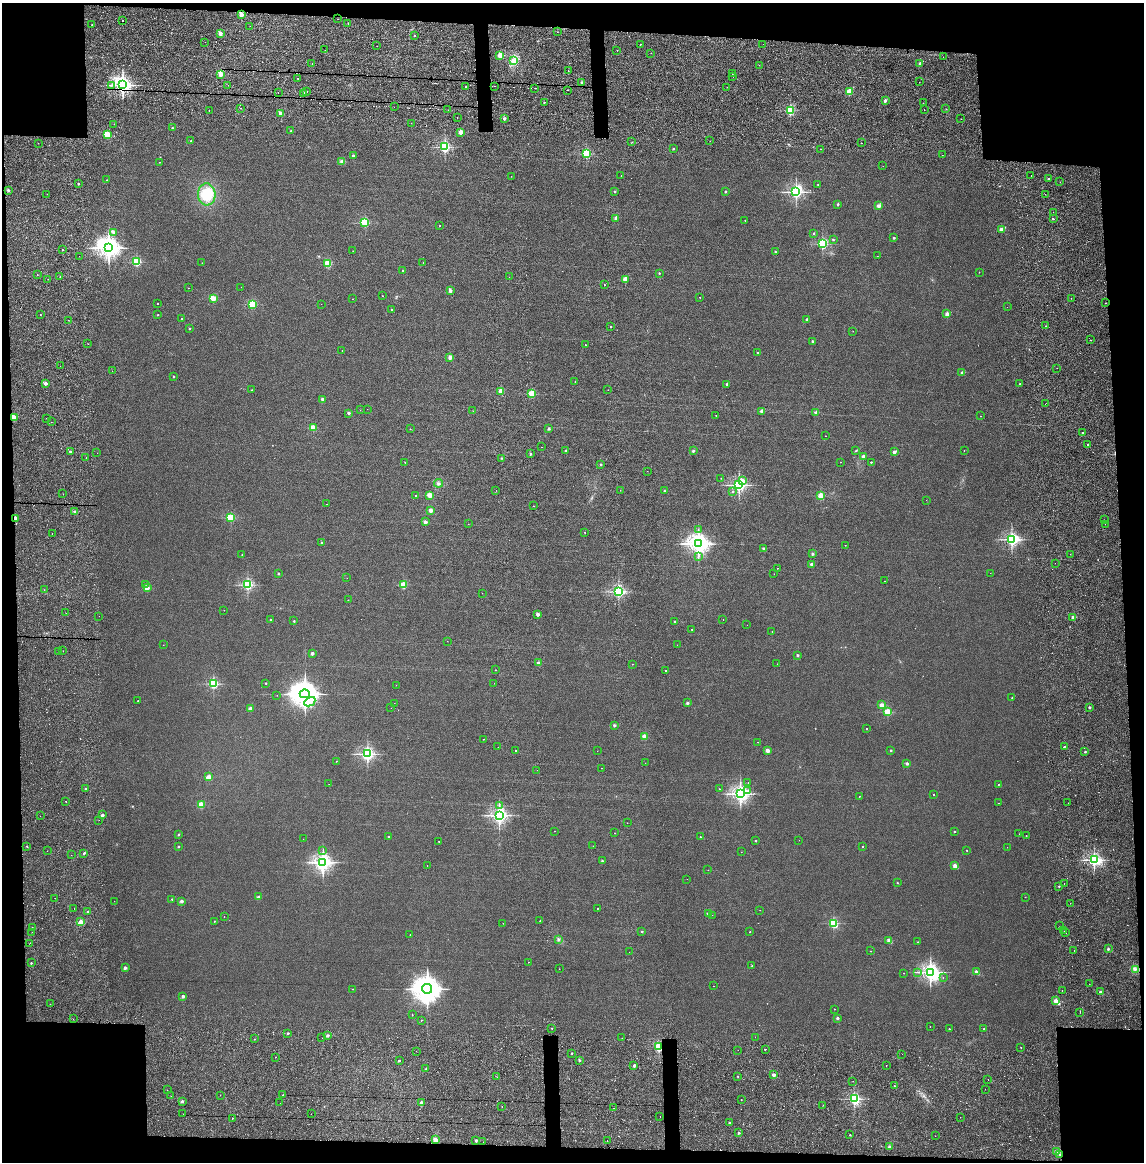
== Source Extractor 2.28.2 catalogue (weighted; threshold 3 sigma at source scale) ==
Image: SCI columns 138-4703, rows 97-4735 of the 4856 x 4834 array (HDU 1 of 3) = the unmasked area's bounding box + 8 px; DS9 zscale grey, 4 x 4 block average (1 PNG px = mean of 4 x 4 image px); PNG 1146 x 1164 px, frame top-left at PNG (2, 3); each listed source drawn as its Kron ellipse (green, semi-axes under 4 px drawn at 4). Shown black and unused: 12% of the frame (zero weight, under 4 of 8 exposures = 14% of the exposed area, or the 3 px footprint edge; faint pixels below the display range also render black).
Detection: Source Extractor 2.28.2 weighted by HDU 2 'WHT'. Background 0.00199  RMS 0.0021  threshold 0.00844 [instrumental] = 3 sigma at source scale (4.09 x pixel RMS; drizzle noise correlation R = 1.36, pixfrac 0.8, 0.05/0.05 arcsec/px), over >= 5 px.
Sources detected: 515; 18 too faint to see at this stretch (4 x 4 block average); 1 inside a brighter object's white glare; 8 cosmic-ray / hot-pixel residue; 1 long thin detection or spike segment (spike, bleed or trail) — neither listed nor drawn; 3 coinciding with a brighter row at this scale — not listed separately; the other 484 listed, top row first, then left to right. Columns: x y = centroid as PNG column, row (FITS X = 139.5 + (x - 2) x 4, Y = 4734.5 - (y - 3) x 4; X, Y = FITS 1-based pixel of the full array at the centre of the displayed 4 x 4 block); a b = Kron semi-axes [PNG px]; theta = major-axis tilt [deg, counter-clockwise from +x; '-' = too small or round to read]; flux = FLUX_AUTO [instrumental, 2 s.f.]
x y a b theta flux
241 15 2 2 - 24
338 19 2 2 - 0.18
123 20 2 2 - 0.59
92 24 2 2 - 0.85
348 24 2 2 - 0.42
250 26 2 2 - 0.64
557 32 2 2 - 0.27
220 33 2 2 - 14
414 35 2 2 - 0.61
205 42 2 2 - 0.33
640 44 2 2 - 0.99
763 44 2 2 - 0.18
377 46 2 2 - 0.19
325 50 2 2 - 0.18
617 50 2 2 - 0.84
651 53 2 2 - 0.43
500 56 2 2 - 32
943 57 2 2 - 0.21
514 61 3 3 - 4
312 63 2 2 - 0.31
920 64 2 2 - 12
759 65 2 2 - 0.19
568 71 2 2 - 0.32
221 74 2 2 - 34
732 74 2 2 - 0.47
733 76 2 2 - 0.94
298 78 2 2 - 0.39
919 82 2 2 - 0.19
582 83 2 2 - 6.1
111 85 3 2 - 1
122 85 3 2 - 550
228 85 2 2 - 0.23
495 86 2 2 - 0.26
466 87 2 2 - 2.3
727 87 2 2 - 0.23
535 88 2 2 - 0.38
568 90 2 2 - 0.2
306 91 2 2 - 0.86
278 92 2 2 - 0.34
849 92 2 2 - 50
304 93 2 2 - 4.3
885 100 2 2 - 9.6
544 102 2 2 - 2
923 103 2 2 - 0.21
394 107 2 2 - 0.2
241 108 2 2 - 0.47
946 109 2 2 - 0.97
209 110 2 2 - 0.43
448 110 2 2 - 0.18
790 110 2 2 - 120
924 110 2 2 - 0.33
281 113 2 2 - 15
457 118 2 2 - 0.22
504 118 2 2 - 8
961 119 2 2 - 0.21
411 123 2 2 - 0.16
114 124 2 2 - 0.37
172 128 2 2 - 1.7
291 131 2 2 - 1
461 132 2 2 - 17
107 135 2 2 - 59
191 140 2 2 - 0.57
710 141 2 2 - 0.2
632 142 2 2 - 0.35
38 143 2 2 - 0.26
862 143 2 2 - 0.26
445 147 2 2 - 170
673 149 2 2 - 2.5
821 149 2 2 - 0.42
586 154 2 2 - 92
942 155 2 2 - 0.27
353 156 2 2 - 5.4
342 161 4 3 - 2.5
160 162 2 2 - 0.24
883 166 2 2 - 0.19
621 175 2 2 - 0.53
1031 175 2 2 - 0.56
511 176 2 2 - 0.19
1048 179 2 2 - 4.4
106 180 2 2 - 0.89
1060 182 2 2 - 0.22
78 184 2 2 - 2.3
818 185 2 2 - 2
8 190 2 2 - 5.8
615 191 2 2 - 3.6
725 191 2 2 - 3.4
796 192 3 2 - 330
47 194 2 2 - 0.15
207 194 11 8 -85 26
1045 194 2 2 - 0.21
838 204 2 2 - 4.1
878 206 2 2 - 16
1053 212 2 2 - 0.36
616 218 2 2 - 15
1053 219 2 2 - 1.4
745 220 2 2 - 0.61
365 222 2 2 - 89
440 226 2 2 - 0.95
1001 229 2 2 - 19
114 233 2 2 - 9.7
814 233 2 2 - 2.5
894 238 2 2 - 4.7
833 239 2 2 - 2
822 244 2 2 - 160
109 248 4 3 - 1100
62 250 2 2 - 0.74
353 251 2 2 - 0.21
775 252 2 2 - 2.2
79 256 2 2 - 0.21
877 256 2 2 - 0.23
136 262 2 2 - 99
423 262 2 2 - 0.34
202 263 2 2 - 0.57
328 264 2 2 - 50
403 270 2 2 - 1.1
979 272 2 2 - 0.32
659 273 2 2 - 2.4
37 275 2 2 - 0.36
60 276 2 2 - 1.5
509 277 2 2 - 0.17
48 279 2 2 - 0.21
625 280 2 2 - 26
605 285 2 2 - 0.5
241 287 2 2 - 0.14
189 288 2 2 - 0.26
450 291 2 2 - 11
382 296 2 2 - 0.31
700 297 2 2 - 0.86
213 298 2 2 - 46
1071 298 2 2 - 0.33
352 299 2 2 - 0.21
157 303 2 2 - 0.38
1106 303 2 2 - 0.89
252 304 2 2 - 87
321 304 2 2 - 0.24
1007 307 2 2 - 0.14
392 310 2 2 - 1.6
947 314 2 2 - 19
40 315 2 2 - 0.7
157 315 2 2 - 0.63
181 318 2 2 - 1.1
807 319 2 2 - 5.3
69 320 2 2 - 0.24
1046 326 2 2 - 0.76
610 327 2 2 - 1.6
189 328 2 2 - 2.6
853 331 2 2 - 0.19
1090 340 2 2 - 0.27
813 341 2 2 - 4.4
88 343 2 2 - 0.26
585 345 2 2 - 0.9
342 351 2 2 - 0.33
758 353 2 2 - 2.1
450 357 2 2 - 16
60 366 2 2 - 0.25
1057 368 2 2 - 0.19
112 371 2 2 - 0.17
962 373 2 2 - 8.9
174 377 2 2 - 1.6
575 382 2 2 - 0.33
45 383 2 2 - 8.8
727 384 2 2 - 6.6
1020 384 2 2 - 3.4
252 390 2 2 - 1.2
608 390 2 2 - 0.4
501 391 2 2 - 30
532 394 2 2 - 51
323 400 2 2 - 12
1046 404 2 2 - 0.44
367 409 2 2 - 0.15
360 410 2 2 - 0.23
473 411 2 2 - 0.7
762 411 2 2 - 11
348 413 2 2 - 5.4
816 413 2 2 - 12
716 415 2 2 - 0.35
981 416 2 2 - 0.46
14 417 2 2 - 32
46 418 2 2 - 0.27
51 422 2 2 - 0.43
313 428 2 2 - 37
410 429 2 2 - 0.51
549 429 2 2 - 5.5
1083 433 2 2 - 2.3
825 436 2 2 - 0.28
1087 444 2 2 - 2.3
542 447 2 2 - 0.23
566 450 2 2 - 2.2
856 450 2 2 - 0.83
964 450 2 2 - 0.76
70 451 2 2 - 2.9
693 451 2 2 - 6.4
894 452 2 2 - 12
97 453 2 2 - 0.21
530 454 2 2 - 3.1
863 456 2 2 - 9.7
86 457 2 2 - 0.32
502 458 2 2 - 0.74
405 462 2 2 - 0.55
840 462 2 2 - 0.29
871 462 2 2 - 2.2
601 464 2 2 - 3.5
647 471 2 2 - 0.14
721 478 2 2 - 0.34
742 481 2 2 - 7.5
438 483 4 2 - 1.6
739 485 2 2 - 340
496 490 2 2 - 0.22
620 490 2 2 - 0.33
664 491 2 2 - 2.7
733 491 2 2 - 1
63 494 2 2 - 0.21
416 495 2 2 - 0.55
429 495 2 2 - 30
821 496 2 2 - 49
926 500 2 2 - 0.21
327 504 2 2 - 0.4
533 506 2 2 - 0.75
431 510 2 2 - 17
75 512 2 2 - 5.1
231 517 2 2 - 83
15 518 2 2 - 21
1104 520 2 2 - 0.39
425 522 2 2 - 14
468 524 2 2 - 0.16
1105 524 2 2 - 0.26
698 530 3 2 - 0.63
585 532 2 2 - 0.51
52 533 2 2 - 0.32
1012 539 3 2 - 320
322 542 2 2 - 1.8
698 544 3 3 - 950
845 545 2 2 - 0.28
763 548 2 2 - 5.6
812 554 2 2 - 5.1
1070 554 2 2 - 0.29
242 555 2 2 - 0.81
698 556 4 2 - 1.1
1055 563 2 2 - 0.25
811 564 2 2 - 7.1
777 568 2 2 - 0.57
990 573 2 2 - 0.19
279 574 2 2 - 2.9
774 574 2 2 - 0.17
347 578 2 2 - 0.2
885 581 2 2 - 0.4
146 584 2 2 - 0.93
247 585 2 2 - 180
403 585 2 2 - 50
147 588 2 2 - 20
44 590 2 2 - 0.24
618 591 2 2 - 230
482 593 2 2 - 0.13
348 600 2 2 - 0.37
224 610 2 2 - 0.26
66 613 2 2 - 0.25
538 614 2 2 - 12
99 616 2 2 - 0.22
1073 617 2 2 - 11
723 619 2 2 - 0.3
271 620 2 2 - 1.2
294 621 2 2 - 2.4
675 621 2 2 - 3.9
747 625 2 2 - 0.12
692 629 2 2 - 0.9
772 631 2 2 - 0.6
447 641 2 2 - 0.21
163 645 2 2 - 0.22
677 645 2 2 - 0.14
63 651 2 2 - 0.2
58 652 2 2 - 0.23
312 653 2 2 - 8.5
797 655 2 2 - 4.4
538 663 2 2 - 12
632 664 2 2 - 0.83
777 664 2 2 - 0.2
495 670 2 2 - 0.6
665 670 2 2 - 0.95
266 683 2 2 - 2.2
494 683 2 2 - 0.17
213 684 2 2 - 140
396 685 2 2 - 0.14
305 694 5 4 - 2100
277 695 2 2 - 0.26
1012 698 2 2 - 0.43
138 701 2 2 - 0.37
310 702 6 4 28 5.6
394 703 2 2 - 0.2
687 703 2 2 - 5.5
881 705 2 2 - 23
1089 707 2 2 - 5.3
250 708 2 2 - 13
391 708 2 2 - 0.21
887 712 2 2 - 62
614 725 2 2 - 5.3
866 729 2 2 - 1.3
644 737 2 2 - 30
483 739 2 2 - 0.69
758 742 2 2 - 0.41
498 747 2 2 - 0.25
1064 747 2 2 - 1.8
515 750 2 2 - 1.3
767 750 2 2 - 16
891 750 2 2 - 2.8
597 751 2 2 - 0.24
1085 752 2 2 - 2.6
367 754 2 2 - 320
336 761 2 2 - 0.6
645 763 2 2 - 0.35
907 763 2 2 - 7.5
602 768 2 2 - 0.23
537 770 2 2 - 0.24
209 777 2 2 - 22
748 783 2 2 - 0.48
329 784 2 2 - 0.17
998 784 2 2 - 0.51
86 789 2 2 - 1.6
719 789 2 2 - 0.69
748 791 2 2 - 2.2
740 794 3 2 - 550
934 795 2 2 - 0.7
859 796 2 2 - 0.92
66 801 2 2 - 0.76
999 803 2 2 - 0.56
1068 803 2 2 - 0.23
201 805 2 2 - 50
499 805 2 2 - 0.52
102 815 2 2 - 8.5
499 815 3 2 - 480
40 816 2 2 - 0.13
99 820 2 2 - 0.21
627 823 2 2 - 0.25
554 831 2 2 - 0.55
954 832 2 2 - 1.8
614 833 2 2 - 0.54
178 834 2 2 - 2.6
1019 834 2 2 - 0.14
1026 835 2 2 - 0.74
388 836 2 2 - 0.68
700 837 2 2 - 1.4
303 839 2 2 - 0.16
755 840 2 2 - 1.5
799 840 2 2 - 0.19
439 841 2 2 - 0.4
27 846 2 2 - 0.91
178 846 2 2 - 3.3
593 846 2 2 - 0.17
863 847 2 2 - 0.98
1007 847 2 2 - 0.21
967 850 2 2 - 1.6
47 851 2 2 - 0.16
323 851 2 2 - 0.38
741 852 2 2 - 0.34
83 854 2 2 - 1.9
71 855 2 2 - 0.27
1094 860 3 2 - 270
602 861 2 2 - 2.7
323 862 3 3 - 580
427 865 2 2 - 0.26
955 866 2 2 - 19
708 870 2 2 - 0.21
687 879 2 2 - 0.17
897 883 2 2 - 1.8
1064 883 2 2 - 0.19
1059 886 2 2 - 2.4
258 897 2 2 - 7.8
1025 897 2 2 - 0.53
55 898 2 2 - 0.45
172 899 2 2 - 2.1
114 901 2 2 - 0.18
182 901 2 2 - 9.8
1070 903 2 2 - 0.21
597 908 2 2 - 0.53
74 909 2 2 - 0.26
760 910 2 2 - 0.33
88 912 2 2 - 3.4
708 914 2 2 - 9.2
712 915 2 2 - 0.14
224 916 2 2 - 0.35
214 921 2 2 - 1.3
540 921 2 2 - 1.1
81 922 2 2 - 34
503 923 2 2 - 0.51
833 923 2 2 - 120
1060 926 2 2 - 0.24
32 928 2 2 - 1.8
642 931 2 2 - 2.5
1064 931 2 2 - 0.29
32 932 2 2 - 0.2
750 932 2 2 - 1.2
1066 932 2 2 - 0.45
410 934 2 2 - 0.77
558 939 3 3 - 1.3
889 940 2 2 - 20
918 942 2 2 - 1.1
30 943 2 2 - 0.27
1108 949 2 2 - 5
871 951 2 2 - 0.61
1074 951 2 2 - 0.57
629 952 2 2 - 0.19
528 962 2 2 - 0.72
31 963 2 2 - 2.8
752 966 3 2 - 0.84
125 968 2 2 - 10
559 969 2 2 - 0.41
1135 969 3 2 - 1.6
917 972 3 2 - 0.8
930 972 3 3 - 630
976 972 2 2 - 15
904 973 2 2 - 0.48
943 978 2 2 - 0.25
1089 984 2 2 - 0.47
713 986 2 2 - 0.39
353 989 2 2 - 0.64
427 989 5 4 - 2200
1062 990 2 2 - 0.23
1100 992 2 2 - 5.6
183 996 2 2 - 9.3
1056 1001 2 2 - 34
50 1004 2 2 - 0.38
834 1009 2 2 - 0.63
1080 1013 2 2 - 0.32
412 1015 2 2 - 0.42
837 1018 2 2 - 7.3
73 1019 2 2 - 0.37
421 1020 2 2 - 1.2
930 1026 2 2 - 0.5
552 1028 2 2 - 0.59
949 1029 2 2 - 1.5
984 1029 2 2 - 2.9
287 1033 2 2 - 2.6
327 1035 2 2 - 7.1
755 1037 2 2 - 0.31
322 1038 2 2 - 0.24
622 1038 2 2 - 0.37
255 1039 2 2 - 0.36
659 1047 2 2 - 120
1021 1047 2 2 - 0.79
765 1049 2 2 - 0.93
738 1050 2 2 - 0.25
416 1051 2 2 - 0.24
572 1053 2 2 - 1.8
902 1054 2 2 - 0.26
275 1057 2 2 - 0.32
579 1060 2 2 - 4.3
399 1061 2 2 - 2.8
634 1065 2 2 - 7.6
886 1065 2 2 - 0.41
426 1069 2 2 - 2.8
773 1075 2 2 - 10
738 1076 2 2 - 1.3
497 1077 2 2 - 0.44
988 1080 2 2 - 0.44
853 1081 2 2 - 0.23
894 1086 2 2 - 1.2
985 1089 2 2 - 0.32
167 1090 2 2 - 0.15
220 1095 2 2 - 0.18
283 1095 2 2 - 1.3
171 1096 2 2 - 0.23
854 1099 2 2 - 230
741 1100 2 2 - 0.44
182 1101 2 2 - 7.9
280 1103 2 2 - 0.23
422 1103 2 2 - 12
823 1105 2 2 - 0.22
502 1107 2 2 - 0.54
613 1108 2 2 - 0.25
183 1114 2 2 - 0.31
311 1114 2 2 - 0.3
660 1116 2 2 - 0.43
960 1117 2 2 - 0.18
233 1118 2 2 - 0.41
729 1122 2 2 - 2.3
739 1133 2 2 - 3.8
850 1135 2 2 - 1.9
935 1136 2 2 - 0.21
435 1140 4 3 - 3.1
476 1140 2 2 - 4.8
607 1140 2 2 - 0.23
483 1142 2 2 - 0.24
889 1147 2 2 - 1.2
1057 1152 2 2 - 44
1060 1154 3 3 - 1.6
Overlapping masked pixels (flux is a lower limit): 4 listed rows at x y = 122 85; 15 518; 659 1047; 1060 1154
Diffuse or blended objects may show on this block-average render without a row.